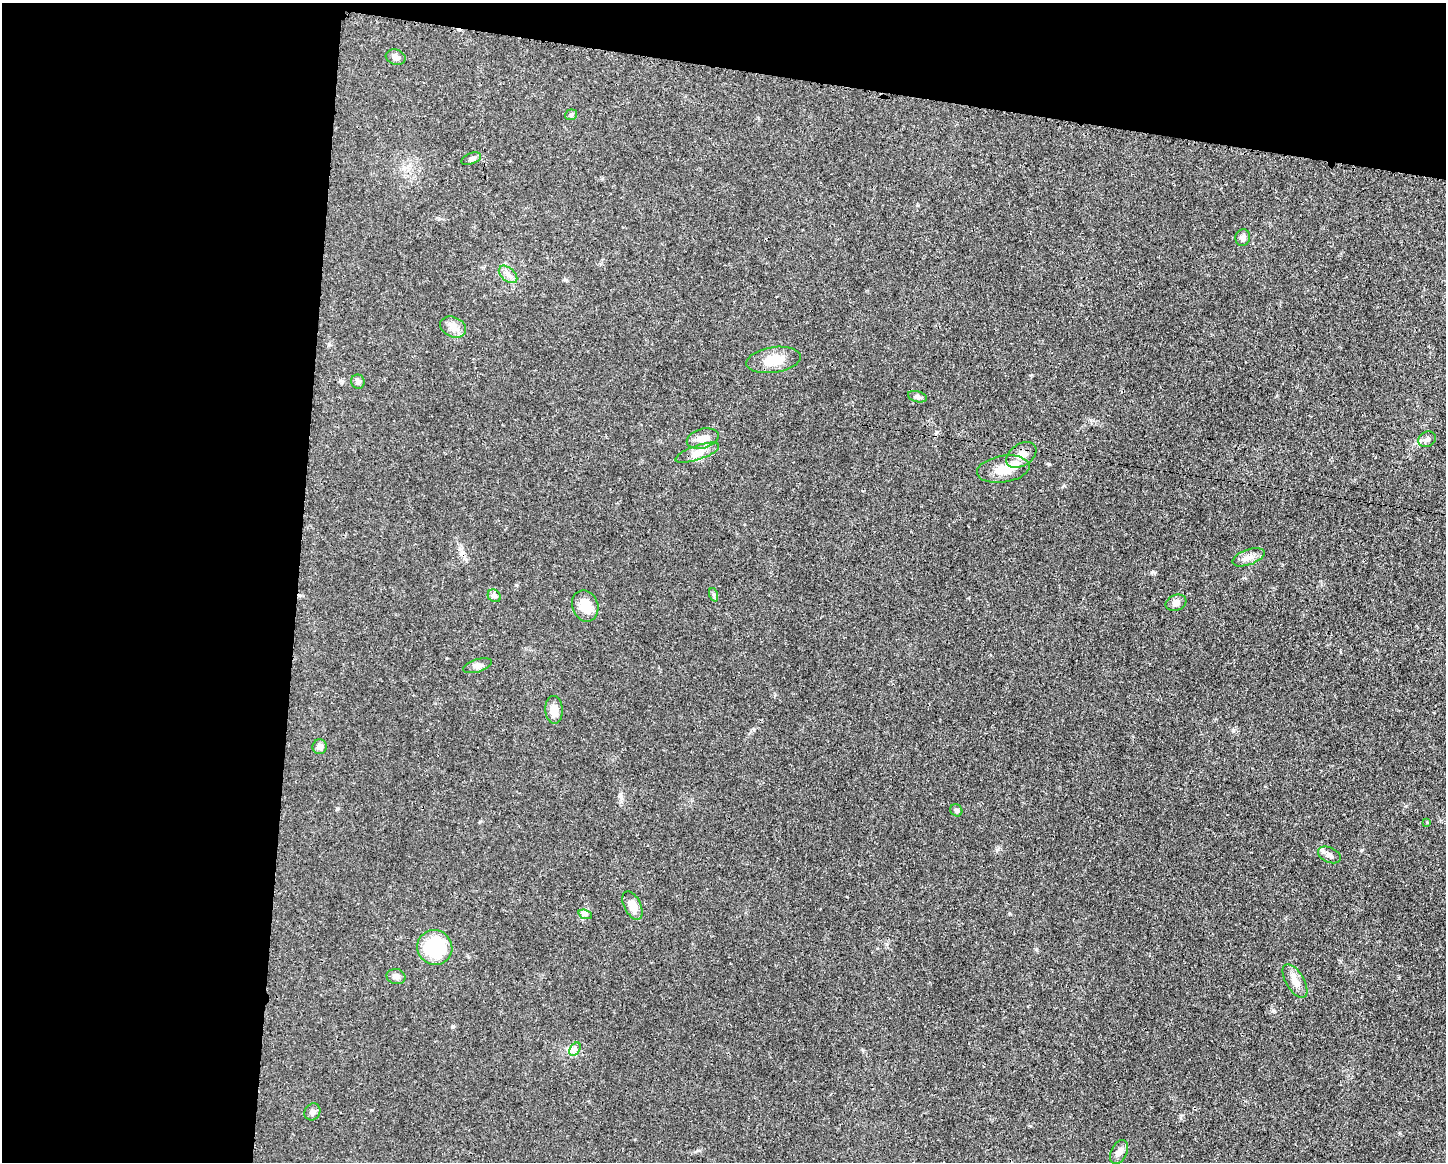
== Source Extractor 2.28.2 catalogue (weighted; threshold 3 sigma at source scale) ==
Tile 1 of 3 x 4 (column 1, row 1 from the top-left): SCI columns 112-1555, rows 3491-4650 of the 4670 x 4657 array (HDU 1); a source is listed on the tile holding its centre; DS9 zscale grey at full resolution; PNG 1448 x 1164 px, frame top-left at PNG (2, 3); each listed source drawn as its Kron ellipse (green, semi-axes under 4 px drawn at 4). Shown black and unused: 27% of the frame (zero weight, under 3 of 4 exposures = <1% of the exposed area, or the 3 px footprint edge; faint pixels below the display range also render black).
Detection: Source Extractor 2.28.2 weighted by HDU 2 'WHT'; one run over the whole footprint, this tile lists its part. Background 0.0206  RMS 0.0023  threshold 0.0102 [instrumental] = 3 sigma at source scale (4.5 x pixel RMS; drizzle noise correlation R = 1.50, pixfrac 1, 0.05/0.05 arcsec/px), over >= 5 px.
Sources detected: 34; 1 inside a brighter listed object's ellipse — not listed separately; the other 33 listed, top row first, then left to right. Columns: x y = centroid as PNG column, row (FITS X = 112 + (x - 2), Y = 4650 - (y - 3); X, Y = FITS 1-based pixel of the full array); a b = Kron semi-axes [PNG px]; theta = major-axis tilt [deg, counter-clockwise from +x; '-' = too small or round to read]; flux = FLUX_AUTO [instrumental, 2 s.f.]
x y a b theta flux
396 57 10 7 -16 1.1
571 115 6 5 - 0.39
471 159 10 5 22 0.63
1243 238 8 7 - 0.95
508 274 11 6 -42 1.1
453 327 13 10 -24 1.8
774 360 27 13 8 4.6
358 382 7 6 - 0.74
917 397 9 5 -14 0.62
703 438 16 9 16 2.1
1427 439 9 7 26 0.84
697 453 23 7 19 2.1
1021 455 16 11 34 2.3
1003 469 26 13 9 4.4
1248 557 17 7 20 1.6
714 595 7 4 -71 0.38
494 596 7 5 -44 0.54
1176 603 11 8 20 1.2
585 606 16 13 -69 3.5
478 666 15 6 17 0.99
554 710 14 9 -88 2.3
320 747 7 7 - 1.1
956 810 6 5 - 0.45
1427 822 3 3 - 0.17
1329 855 12 7 -24 1.1
632 906 15 8 -64 2.7
585 914 7 4 -18 0.55
435 947 18 17 - 13
396 977 9 7 -13 0.84
1295 981 19 9 -59 2
575 1049 7 4 57 0.61
312 1112 9 7 55 0.93
1119 1152 13 8 62 1.2
Unlisted compact peaks at least as high as the median listed source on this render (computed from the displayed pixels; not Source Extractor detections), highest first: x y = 1049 464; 1274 1011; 337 809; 1152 572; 516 585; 453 1026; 1010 914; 1406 806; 1233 731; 1036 949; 863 1050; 698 1150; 998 849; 565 280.